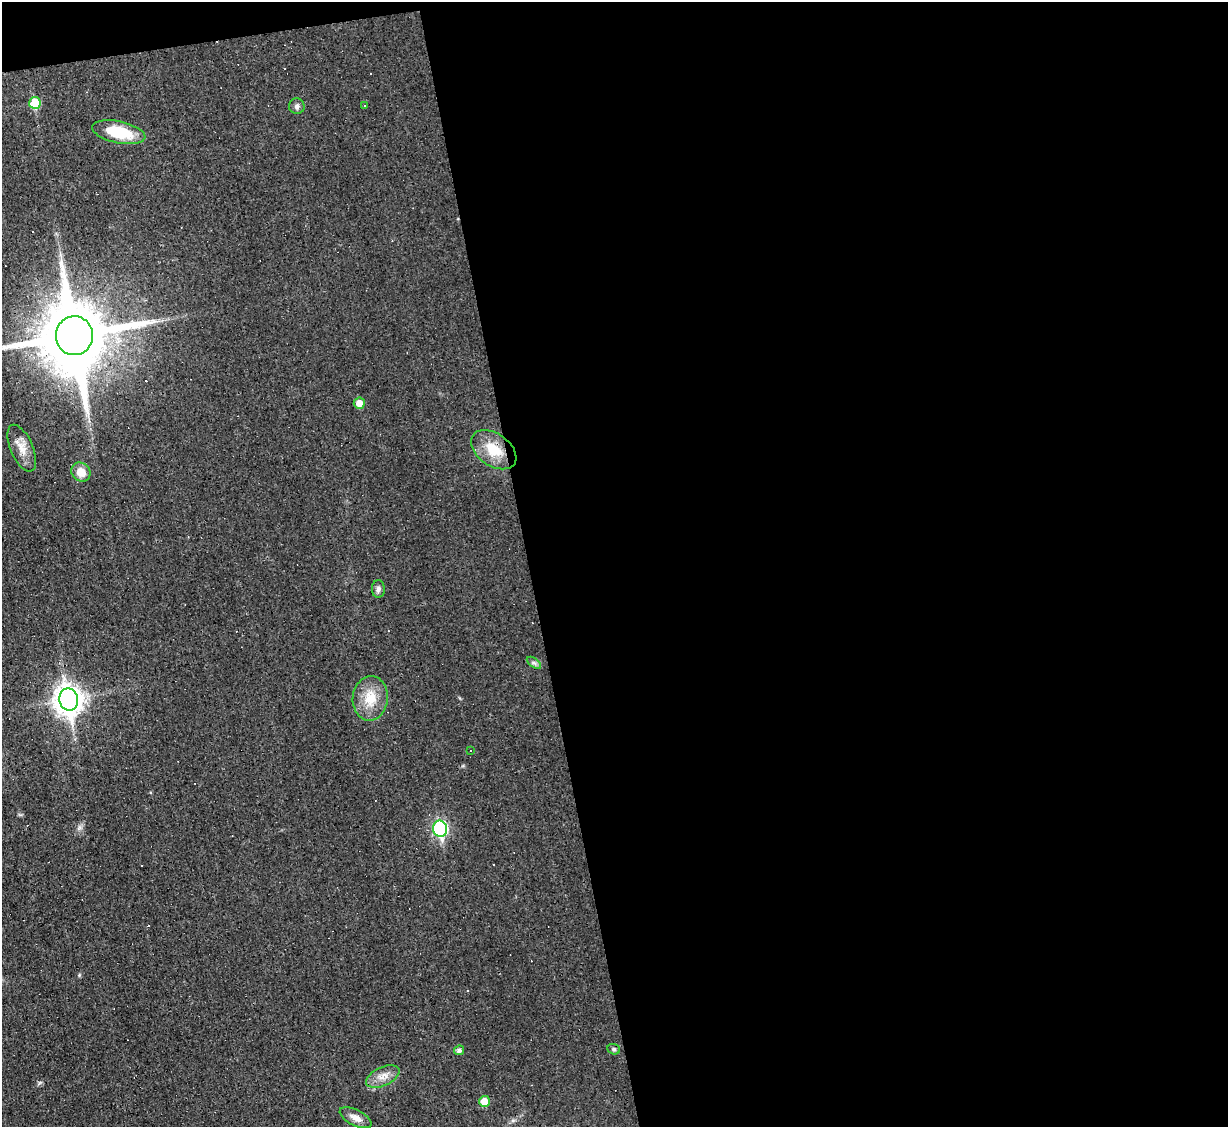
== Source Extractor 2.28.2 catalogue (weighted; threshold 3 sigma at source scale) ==
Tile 4 of 4 x 4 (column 4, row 1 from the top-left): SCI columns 3680-4905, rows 3625-4749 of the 4905 x 4883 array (HDU 1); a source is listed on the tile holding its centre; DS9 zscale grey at full resolution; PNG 1230 x 1129 px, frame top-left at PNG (2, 2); each listed source drawn as its Kron ellipse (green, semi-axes under 4 px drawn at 4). Shown black and unused: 58% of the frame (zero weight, under 3 of 4 exposures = <1% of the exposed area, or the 3 px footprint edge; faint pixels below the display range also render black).
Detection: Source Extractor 2.28.2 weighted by HDU 2 'WHT'; one run over the whole footprint, this tile lists its part. Background 0.0225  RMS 0.0042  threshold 0.0189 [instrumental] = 3 sigma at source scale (4.5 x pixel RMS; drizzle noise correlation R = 1.50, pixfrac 1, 0.05/0.05 arcsec/px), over >= 5 px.
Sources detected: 30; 10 cosmic-ray / hot-pixel residue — neither listed nor drawn; the other 20 listed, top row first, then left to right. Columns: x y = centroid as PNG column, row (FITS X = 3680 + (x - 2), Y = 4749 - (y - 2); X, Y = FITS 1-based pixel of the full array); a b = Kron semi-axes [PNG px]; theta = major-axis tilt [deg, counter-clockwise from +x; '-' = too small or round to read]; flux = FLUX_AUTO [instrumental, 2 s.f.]
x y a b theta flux
35 103 6 5 - 12
297 106 8 7 - 1.4
364 106 3 3 - 0.98
119 132 27 11 -12 16
74 336 19 18 - 4600
359 403 5 5 - 4
22 448 25 11 -66 5
494 450 25 16 -35 11
81 472 10 9 - 5.1
378 589 9 6 88 1.5
534 663 8 4 -36 0.97
370 698 22 17 84 9.8
69 700 11 9 -79 460
471 751 2 2 - 0.36
440 829 8 7 - 67
614 1049 6 5 - 0.77
459 1050 5 4 - 1.1
383 1077 18 9 25 4.1
484 1101 5 5 - 5.7
356 1118 17 8 -27 3.3
Isophote crosses this tile's border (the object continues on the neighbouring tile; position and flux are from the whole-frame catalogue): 1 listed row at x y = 74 336